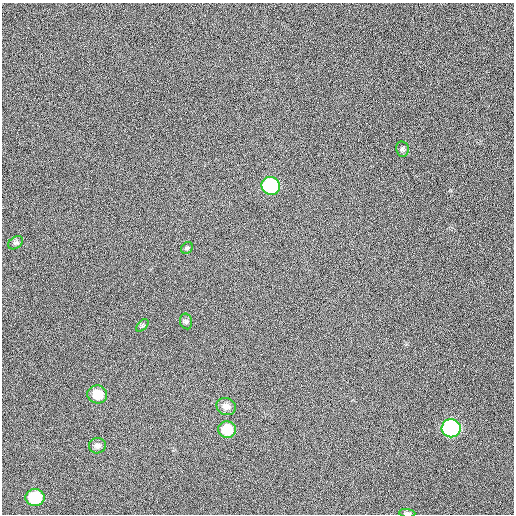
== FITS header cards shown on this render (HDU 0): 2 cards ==
NAXIS1  =                  512  /
NAXIS2  =                  512  /

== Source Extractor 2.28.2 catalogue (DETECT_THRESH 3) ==
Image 512 x 512 px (HDU 0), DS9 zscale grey, 1 PNG px = 1 image px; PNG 516 x 516 px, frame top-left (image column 1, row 512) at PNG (2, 3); each listed source drawn as its Kron ellipse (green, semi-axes under 4 px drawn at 4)
Background 307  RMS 14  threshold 43.3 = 3 sigma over >= 5 px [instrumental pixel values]
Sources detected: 13; all 13 listed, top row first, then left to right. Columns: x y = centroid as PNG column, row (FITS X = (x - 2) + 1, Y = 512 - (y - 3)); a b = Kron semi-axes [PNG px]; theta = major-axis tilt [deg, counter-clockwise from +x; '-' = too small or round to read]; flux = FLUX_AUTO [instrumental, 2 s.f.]
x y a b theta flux
402 149 8 6 -80 2300
271 186 9 9 - 82000
16 243 8 5 37 2300
187 248 6 5 - 1600
186 321 8 6 -75 2300
142 325 7 4 46 1600
97 394 10 9 - 16000
226 406 10 8 -20 6600
451 428 9 9 - 130000
227 430 9 8 - 23000
97 446 8 7 - 3900
35 498 9 8 - 38000
407 513 8 3 -5 2200
At the frame edge (FLAGS 8, measured only in part): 1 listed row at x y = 407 513